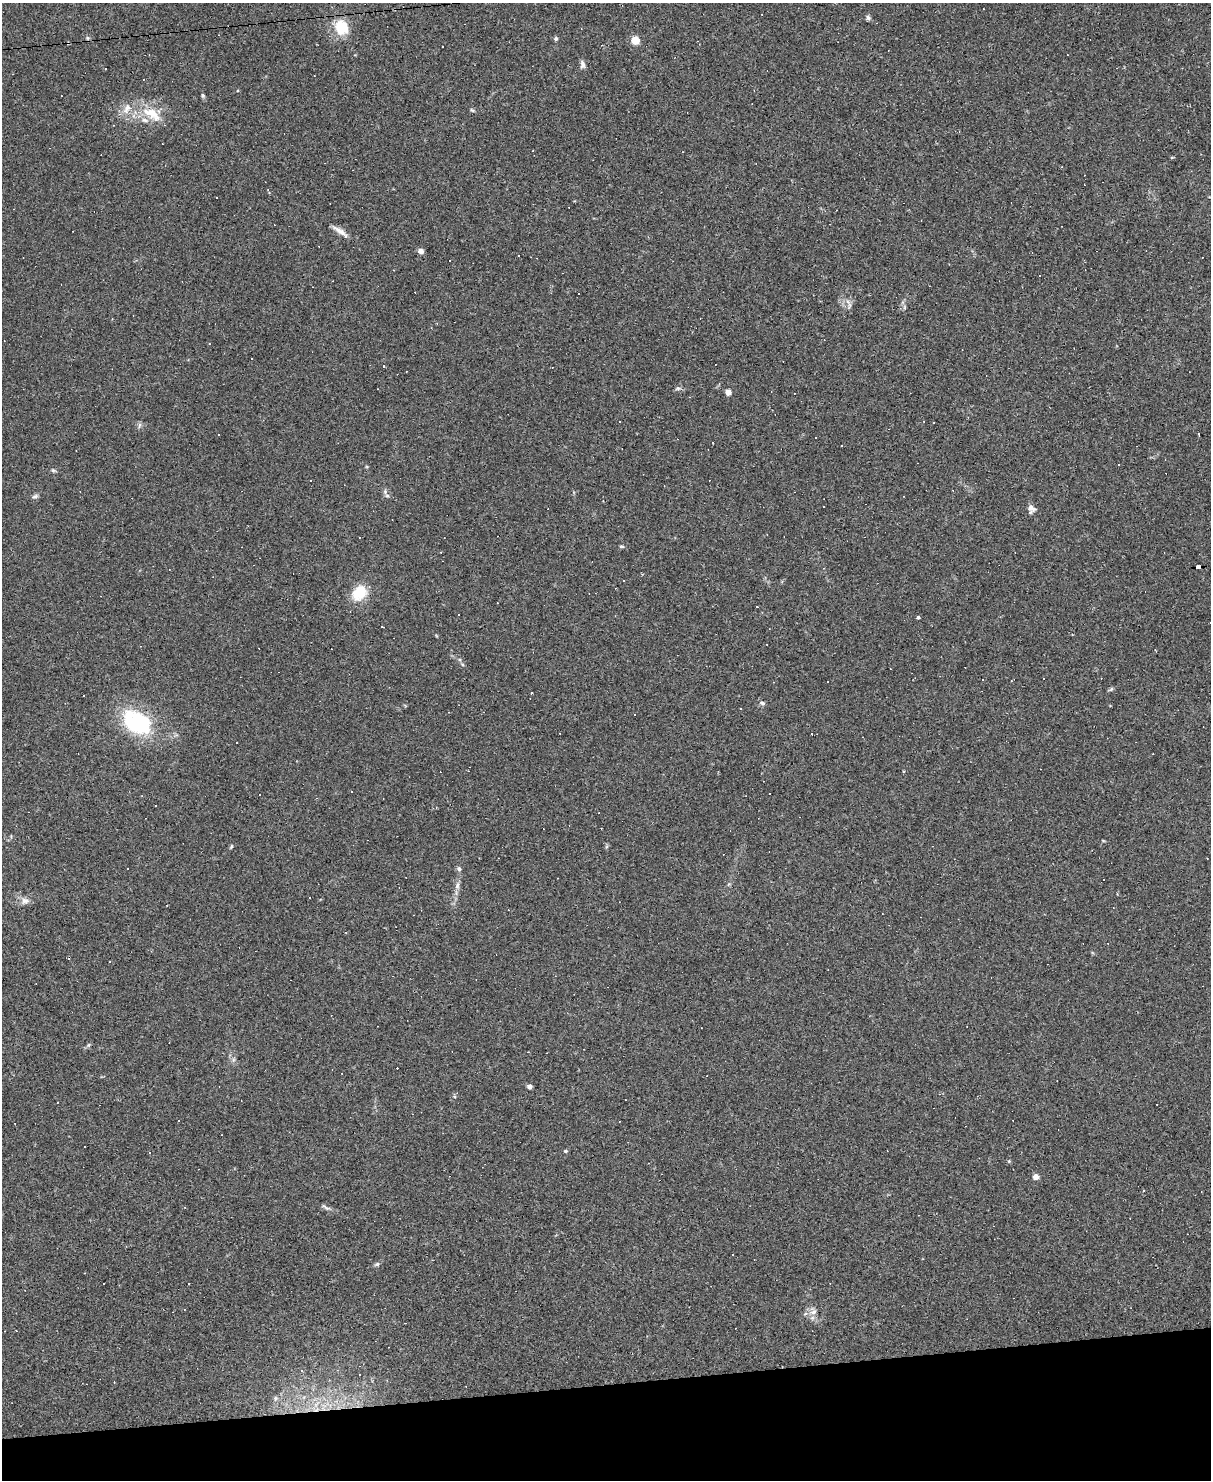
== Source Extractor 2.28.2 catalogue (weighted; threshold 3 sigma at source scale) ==
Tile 10 of 4 x 3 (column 2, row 3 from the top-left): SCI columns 1209-2417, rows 249-1726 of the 4834 x 4815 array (HDU 1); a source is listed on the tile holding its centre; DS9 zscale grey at full resolution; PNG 1213 x 1482 px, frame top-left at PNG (2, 3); no overlay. Shown black and unused: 7% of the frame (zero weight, under 2 of 3 exposures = <1% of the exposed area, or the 3 px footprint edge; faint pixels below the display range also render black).
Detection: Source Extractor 2.28.2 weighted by HDU 2 'WHT'; one run over the whole footprint, this tile lists its part. Background 0.105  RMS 0.0069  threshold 0.031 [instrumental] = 3 sigma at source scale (4.5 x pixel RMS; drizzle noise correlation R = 1.50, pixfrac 1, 0.05/0.05 arcsec/px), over >= 5 px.
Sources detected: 128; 64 cosmic-ray / hot-pixel residue — not listed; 3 inside a brighter listed object's ellipse — not listed separately; the other 61 listed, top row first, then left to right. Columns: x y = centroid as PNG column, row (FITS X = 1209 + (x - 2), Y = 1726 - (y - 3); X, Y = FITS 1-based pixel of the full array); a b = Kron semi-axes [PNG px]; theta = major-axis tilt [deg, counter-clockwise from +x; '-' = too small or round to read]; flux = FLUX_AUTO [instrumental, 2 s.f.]
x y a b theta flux
868 18 6 5 - 1.5
342 27 15 13 -73 21
87 38 6 4 17 0.94
556 39 6 5 - 1.3
635 40 5 5 - 22
582 65 10 7 89 2.5
106 69 3 2 - 1
203 95 6 5 - 1
61 96 2 2 - 0.45
472 110 6 4 -44 0.94
152 114 32 14 -30 18
216 197 2 2 - 0.55
340 231 22 6 -32 4.8
421 251 6 5 - 3.2
849 305 12 4 74 2.1
252 359 3 3 - 1
384 366 3 3 - 0.92
678 388 8 4 13 1.4
728 392 4 4 - 8
139 425 9 4 81 1.4
218 434 3 3 - 1
815 437 3 2 - 0.73
1118 465 3 3 - 1.8
53 470 7 4 -28 1.1
385 491 7 6 - 1.9
35 496 9 5 25 1.8
1031 508 12 8 -31 3.3
621 546 6 4 -1 1.1
1198 567 6 4 5 53
359 593 20 15 47 17
918 617 3 3 - 1.1
382 627 3 3 - 15
1044 678 3 2 - 0.62
982 680 3 3 - 0.8
532 693 2 2 - 0.54
84 696 3 2 - 0.56
762 703 9 5 -16 1.6
740 709 3 2 - 0.54
137 722 30 20 -27 68
237 742 2 2 - 0.47
351 792 3 3 - 4.7
155 806 3 2 - 0.62
231 846 7 4 63 0.9
459 869 7 6 - 1.6
457 885 11 6 78 3
25 901 12 9 10 4
89 1045 6 5 - 1.1
233 1060 7 4 72 1.3
529 1087 5 4 - 2.2
565 1151 5 4 - 1
1009 1161 5 4 - 0.73
1036 1177 4 4 - 8.9
185 1207 3 2 - 0.4
325 1207 17 4 -29 2.1
733 1255 3 3 - 1.3
377 1264 8 5 31 1.3
85 1273 3 2 - 0.35
103 1283 3 3 - 1.6
813 1311 12 11 - 5
359 1374 3 3 - 1.4
275 1398 7 6 - 1.8
Overlapping masked pixels (flux is a lower limit): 1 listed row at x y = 1198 567